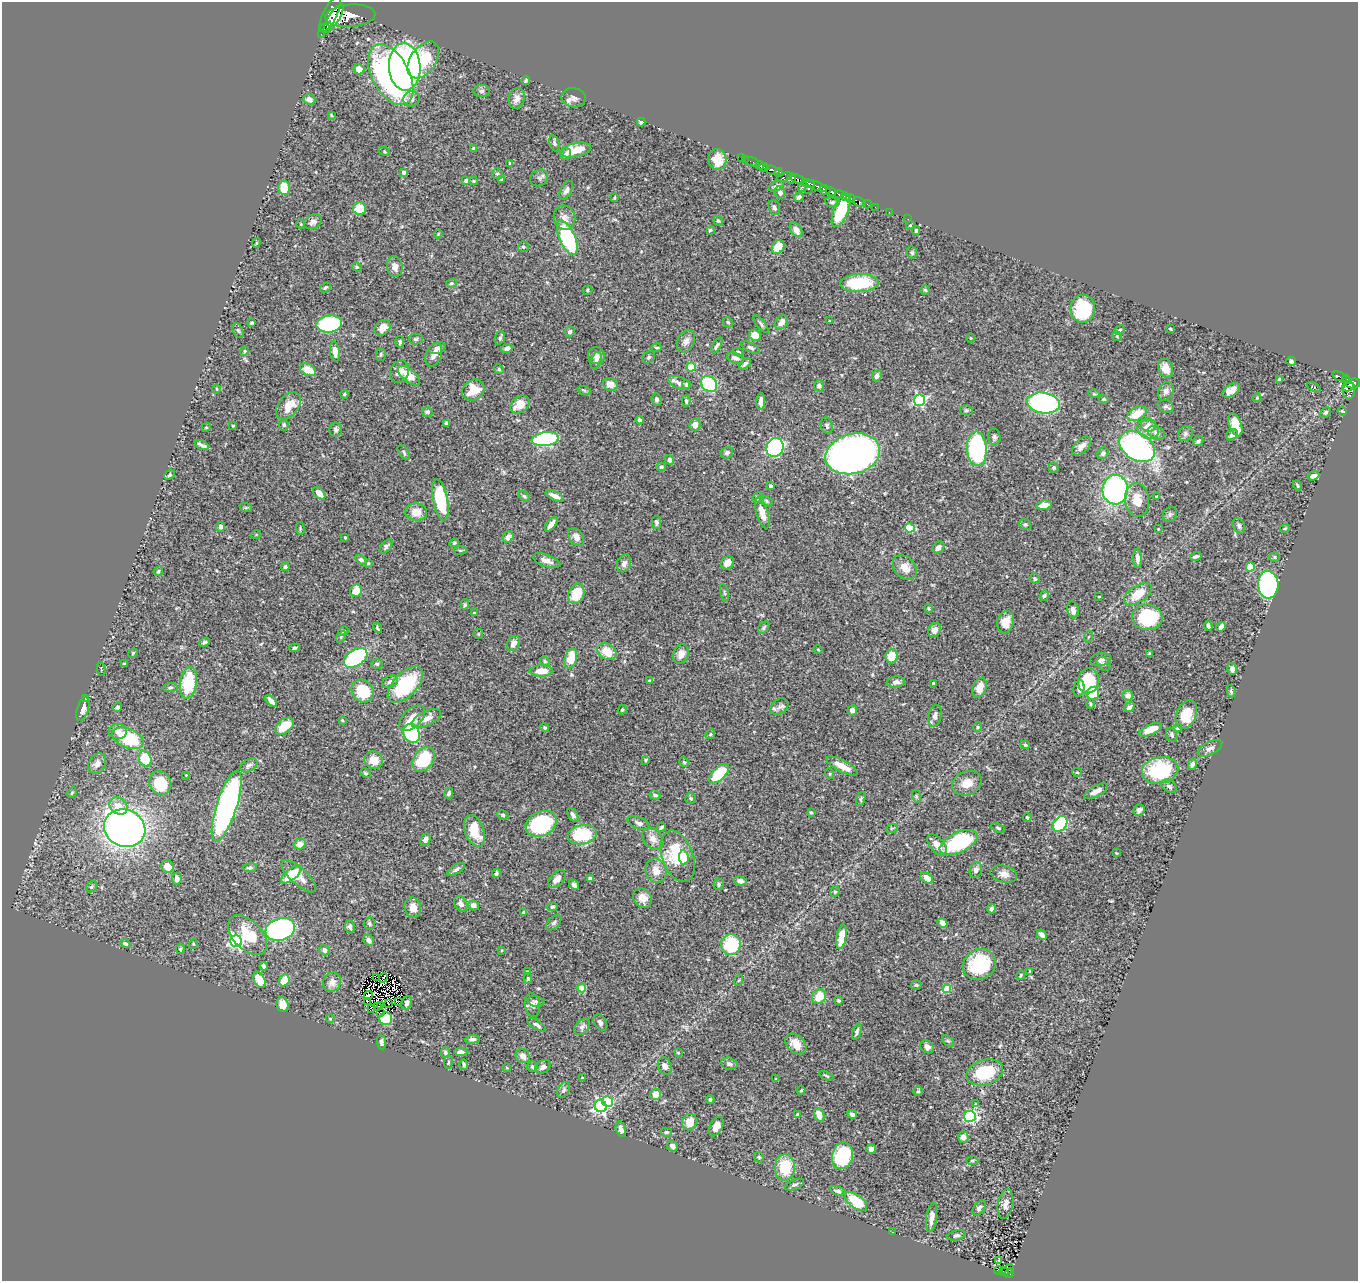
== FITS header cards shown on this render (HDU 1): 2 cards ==
NAXIS1  =                 1356
NAXIS2  =                 1279

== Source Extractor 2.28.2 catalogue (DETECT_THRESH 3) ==
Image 1356 x 1279 px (HDU 1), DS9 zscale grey, 1 PNG px = 1 image px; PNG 1360 x 1283 px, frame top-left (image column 1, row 1279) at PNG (2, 2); each listed source drawn as its Kron ellipse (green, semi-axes under 4 px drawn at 4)
Background 0.498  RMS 0.02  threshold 0.061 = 3 sigma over >= 5 px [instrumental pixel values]
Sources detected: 509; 4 with non-positive FLUX_AUTO (blend fragments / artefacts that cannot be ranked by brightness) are neither listed nor drawn; of the other 505, the 500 brightest by FLUX_AUTO listed and drawn (5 fainter detections omitted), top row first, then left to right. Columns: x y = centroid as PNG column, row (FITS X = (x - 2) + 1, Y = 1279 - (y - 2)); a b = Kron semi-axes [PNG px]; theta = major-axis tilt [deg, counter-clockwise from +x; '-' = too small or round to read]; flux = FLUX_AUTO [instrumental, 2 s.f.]
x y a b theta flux
330 14 19 7 64 4000
350 16 25 11 4 3700
334 19 17 5 58 3000
325 28 6 2 -18 9800
321 34 2 2 - 12
423 60 20 12 55 64
405 67 24 16 -86 570
359 69 5 5 - 13
391 75 33 18 -62 290
526 81 4 3 - 1.7
482 91 8 6 1 3.6
517 98 10 8 74 7.4
574 98 12 9 -12 6.7
411 99 8 7 - 5.6
309 100 6 5 - 6.9
331 115 3 3 - 1.4
641 122 4 3 - 2.1
554 143 8 5 -76 2.7
473 149 4 3 - 3
576 150 15 7 12 24
384 151 6 4 -32 1.7
566 154 6 5 - 3.2
741 158 2 2 - 10
745 159 2 2 - 6.7
717 160 10 9 - 18
752 162 7 2 -19 21
510 163 3 2 - 1
760 165 4 3 - 210
764 167 5 3 - 580
773 170 7 3 -17 430
404 172 4 3 - 4.6
779 172 4 3 - 240
497 174 5 5 - 2.2
784 177 8 4 22 250
539 178 9 8 - 4
791 178 5 4 - 200
502 179 4 3 - 1.5
798 179 7 3 -17 170
466 181 4 4 - 6.4
474 181 4 4 - 1.4
808 183 7 4 -15 230
776 186 8 5 26 3.9
816 186 11 3 -21 230
284 188 7 5 -87 25
801 188 2 2 - 63
808 189 3 2 - 2.2
566 190 10 5 59 4.8
825 190 5 4 - 840
831 191 5 3 - 370
780 193 6 5 - 3.7
839 195 4 3 - 360
799 197 5 4 - 3.6
845 197 4 3 - 300
614 198 4 2 - 1.4
850 198 5 3 - 510
832 202 7 5 -9 2.6
859 202 6 3 -26 110
867 204 4 2 - 39
875 207 2 2 - 11
359 208 6 6 - 33
774 208 8 5 -71 4.1
841 210 18 7 68 58
889 212 2 2 - 4.3
564 218 12 10 -73 9.9
908 219 2 2 - 5.4
718 221 5 4 - 1.8
313 222 9 7 30 5.3
301 224 4 4 - 1.2
910 225 4 4 - 1.3
710 230 4 4 - 1.5
796 230 8 5 -55 10
916 230 4 3 - 1.6
438 234 4 3 - 1.1
567 238 18 7 -66 140
256 243 5 3 - 1.5
523 247 5 5 - 2.3
778 247 7 6 - 23
912 253 6 5 - 2.7
357 267 5 4 - 1.8
395 267 10 7 -80 10
451 283 5 4 - 2
859 283 19 9 2 72
325 287 6 4 39 2.1
587 290 5 4 - 1.9
925 290 5 4 - 2
1083 309 14 12 90 87
830 321 3 3 - 1.3
728 322 6 4 -45 1.6
782 322 8 5 57 7
251 323 3 3 - 2
329 324 13 8 7 170
761 324 11 3 -53 2.8
383 328 9 7 40 13
1171 329 4 3 - 1.8
238 330 7 5 -62 2.4
1119 330 5 3 - 1.8
570 332 5 5 - 3.2
755 335 6 5 - 17
1117 336 5 5 - 1.6
500 338 7 5 69 2.4
971 338 4 3 - 1
416 339 7 5 1 2.6
686 341 12 8 63 7.5
400 342 6 4 -82 2.1
717 345 8 3 60 3.1
437 348 8 5 21 6.4
507 348 5 4 - 6.1
657 348 5 4 - 2
751 348 10 4 -30 3.3
245 351 5 4 - 2.4
335 351 10 5 -82 11
738 352 5 4 - 2
381 354 6 5 - 2
434 355 12 7 70 9.9
596 356 8 8 - 5.4
649 357 7 5 34 2.5
735 358 9 5 -17 5.3
596 360 9 5 71 3.8
1291 361 5 4 - 3.5
745 364 7 4 43 3.8
691 367 4 4 - 42
1166 368 9 7 -73 13
499 369 5 4 - 1.8
308 370 9 5 -28 17
400 372 11 9 64 8.3
409 376 13 6 -39 24
877 376 6 4 66 5.2
1340 377 8 3 -23 70
1280 379 3 3 - 2.7
1346 379 5 4 - 76
679 383 11 6 -21 6.1
610 384 7 6 - 11
709 384 9 7 -40 88
1353 384 7 5 12 390
686 385 4 4 - 2.6
819 386 5 5 - 4
1314 387 7 4 -27 1.8
1348 387 6 3 11 220
217 389 5 3 - 1.1
473 390 12 10 33 30
584 390 7 4 -19 1.8
1231 390 10 6 34 12
1166 391 10 7 64 6.6
1349 391 9 6 83 260
344 394 4 3 - 1.8
1094 394 6 3 -18 1.5
1257 398 4 4 - 1.3
1104 399 5 3 - 1.5
657 400 6 5 - 3.3
919 400 6 5 - 180
686 401 5 4 - 3
761 401 8 4 89 6.5
1043 403 16 10 -9 270
520 404 10 8 37 21
289 406 15 10 50 23
1166 406 8 6 -24 3.3
966 410 6 5 - 2.5
1342 411 5 3 - 1.3
427 412 5 5 - 3.9
1326 412 6 4 46 2.8
1137 414 10 6 28 25
640 420 4 3 - 5.1
446 423 4 3 - 2.5
284 425 5 4 - 3
695 425 6 5 - 8.5
1148 425 7 6 - 8
1235 425 12 6 -70 24
233 426 3 2 - 1.5
827 426 8 5 -75 3
206 427 4 3 - 1.4
336 429 7 6 - 3.5
1148 429 11 9 -26 14
1156 433 9 6 -26 4.9
1185 434 8 7 - 3.7
1232 435 6 5 - 5
994 437 8 6 -85 3.2
545 439 13 7 7 160
1198 441 5 4 - 3.3
202 445 8 3 -26 4.7
1082 446 12 6 45 9
1137 446 19 13 -34 380
775 447 9 8 - 230
977 449 17 10 -86 150
404 452 8 4 -55 2.5
727 453 6 5 - 3
1103 453 6 5 - 3.7
853 454 28 20 14 720
669 460 5 4 - 5.9
661 467 5 4 - 2.3
1054 468 5 5 - 2.1
170 475 6 4 41 2.6
1314 476 6 4 20 5.2
1297 485 5 4 - 2.1
770 486 4 4 - 2.2
1115 490 15 12 89 240
319 493 7 5 -49 9.3
524 496 7 4 -41 2.1
555 496 10 4 -27 9.2
1157 497 4 3 - 3.3
758 498 5 5 - 3.9
440 500 21 7 -80 78
1137 500 17 12 -84 20
767 501 7 4 -29 2.4
1044 505 7 4 8 16
246 508 6 4 -18 1.7
416 512 11 8 -3 14
762 513 16 6 -73 15
1170 514 8 6 55 3
657 522 7 4 -83 2.9
551 524 8 4 51 9.5
1025 524 6 5 - 2.6
1239 526 8 5 -63 4.1
220 527 5 4 - 5.5
910 528 5 4 - 51
1285 528 5 3 - 1.7
300 529 6 2 -85 1.4
1158 529 2 2 - 0.78
256 535 5 3 - 1.1
345 537 4 3 - 1.1
508 537 6 5 - 6.2
576 537 10 7 -55 7.7
454 543 5 3 - 2
386 547 8 4 51 3.4
938 547 7 5 43 6
460 550 6 3 7 1.7
1196 556 6 3 15 3.1
1275 557 5 5 - 2
1137 558 9 4 -87 6.1
361 560 6 4 -31 3.3
547 561 14 6 -20 8.8
368 563 4 4 - 1.7
624 563 9 7 67 5.9
727 563 7 6 - 12
285 567 4 4 - 2.2
905 567 14 10 -49 15
1250 567 4 4 - 44
158 571 5 3 - 1.8
1035 579 5 4 - 2.6
1268 585 14 10 -86 290
356 591 6 6 - 17
724 593 8 3 -76 2
576 594 10 7 67 37
1138 594 16 8 32 25
1044 596 5 4 - 2.2
1099 596 3 2 - 1
465 605 5 4 - 2
929 608 4 3 - 1.5
1073 610 8 5 -81 6.7
475 613 4 3 - 1.9
1147 617 15 13 -6 100
1006 622 11 8 74 18
1208 626 5 3 - 3.9
1221 627 5 4 - 7
378 628 5 3 - 2.1
764 628 7 5 52 2.8
935 630 7 6 - 7.9
343 631 5 4 - 1.9
478 634 5 5 - 1.5
341 637 6 4 57 1.9
1088 637 5 3 - 1.3
205 642 5 4 - 3
513 643 8 6 60 7.7
294 648 5 4 - 2.2
818 650 4 3 - 1.1
607 652 10 7 -32 26
133 653 5 4 - 1.6
681 654 10 7 69 11
1149 654 3 3 - 1.4
892 656 7 6 - 24
355 658 13 8 33 140
571 659 10 6 74 39
1101 660 11 6 9 4.8
545 661 5 4 - 1.8
124 664 4 3 - 1.7
377 664 6 5 - 1.9
1103 664 8 5 -44 3.8
101 669 6 2 -80 0.96
1232 669 6 4 -78 5.2
541 671 12 5 2 16
649 681 3 3 - 2
1088 681 12 10 82 58
390 682 8 5 27 4.5
896 682 9 5 6 5.8
188 683 16 8 82 66
933 683 3 3 - 2.8
405 685 22 11 47 83
170 688 7 4 6 2.6
980 688 10 7 69 16
1079 688 8 5 78 5
362 691 12 10 -52 52
1231 691 6 4 -80 2
1093 693 6 6 - 46
1128 696 5 5 - 6.8
86 699 3 2 - 1
271 701 7 4 -46 7.6
1090 704 5 3 - 1.5
117 707 5 4 - 3.8
779 707 10 7 34 5.8
1129 707 6 3 37 3
83 709 12 5 73 9.3
622 710 5 4 - 1.9
852 710 5 5 - 6
1186 714 15 10 68 33
935 716 11 6 79 6.8
412 718 15 9 43 19
426 718 16 7 26 12
342 720 4 3 - 1.2
284 726 11 6 38 33
977 727 5 4 - 1.9
545 728 4 4 - 1.9
1178 728 4 3 - 2.3
1150 730 12 5 24 18
118 731 9 7 -6 9.1
412 733 10 8 -62 120
710 734 5 4 - 1.8
1172 735 7 5 -65 2.4
128 738 16 9 -22 81
1025 745 4 4 - 1.7
1210 748 13 6 28 5.5
145 759 8 6 -67 53
424 759 14 9 51 69
374 760 9 8 - 16
646 760 4 3 - 1.6
684 762 5 3 - 1.6
97 763 11 8 62 7.9
1192 764 6 4 76 5.6
249 765 9 6 32 4.1
842 766 17 5 -27 15
1160 770 18 13 12 94
1077 772 5 4 - 1.5
365 773 6 4 -28 1.9
719 774 12 6 44 58
830 774 5 3 - 1.4
186 775 2 2 - 0.85
160 783 12 10 -61 44
967 783 15 12 20 17
1169 786 9 5 -33 3.5
1096 791 13 5 27 9.4
72 793 5 4 - 2
449 793 5 4 - 2.9
655 795 5 4 - 3.2
916 796 6 4 -72 1.6
691 798 5 5 - 2.6
861 799 7 4 72 2.3
118 806 10 7 -43 17
227 806 37 10 72 440
1139 810 6 5 - 4.8
811 812 3 2 - 1.4
503 815 6 4 -18 2.3
573 815 8 4 -59 4
1027 817 4 3 - 2
639 823 12 6 -22 5
541 824 16 12 25 120
1060 824 8 6 53 95
661 827 5 3 - 2
125 828 21 18 -24 800
892 828 6 3 19 1.7
998 828 7 4 -22 2.4
474 831 16 9 -71 33
582 835 15 9 10 63
425 839 6 4 60 6.5
653 839 12 9 -52 11
958 843 20 10 25 100
300 844 6 5 - 8.7
937 845 13 7 -49 14
1116 853 3 3 - 1.3
678 856 27 15 -69 63
684 857 7 5 -84 25
167 866 6 6 - 12
250 868 7 4 7 2.5
456 869 10 4 31 4
976 870 8 6 69 5.5
656 871 12 10 -74 13
496 873 4 3 - 2.9
1004 874 13 8 -15 8.9
291 875 12 5 40 39
299 876 22 8 -42 14
927 878 7 5 -32 14
177 879 6 5 - 4.5
557 879 10 6 47 9.1
590 879 4 4 - 3.4
740 881 6 4 -7 5.6
719 884 5 5 - 2.7
574 885 6 4 -43 3.5
92 887 6 5 - 2.3
835 892 5 4 - 1.8
643 898 10 8 -48 12
461 904 8 6 -60 6.1
473 905 5 5 - 6.4
552 907 5 4 - 2.4
413 908 10 8 -77 13
992 909 5 4 - 4.2
523 912 3 3 - 2
369 923 6 6 - 2.6
554 923 9 5 45 3.4
942 923 5 4 - 5
350 927 6 5 - 3.6
280 929 15 11 17 260
247 935 24 14 -46 39
1042 935 6 4 -44 4.6
841 937 12 5 80 28
369 940 6 5 - 6.4
236 941 6 5 - 240
125 944 5 4 - 3.1
193 944 5 3 - 1.1
731 945 10 10 - 65
180 949 5 4 - 1.8
324 950 5 5 - 5.7
502 950 3 2 - 0.96
979 964 17 14 32 69
264 966 4 3 - 3
1030 971 3 2 - 0.94
527 972 4 3 - 1.6
1021 975 4 3 - 1.5
376 978 4 2 - 1.3
383 978 5 2 - 1.1
528 978 5 4 - 1.9
259 980 8 5 -61 23
284 980 6 5 - 36
739 980 5 3 - 1.3
332 982 10 8 60 8.8
916 985 5 4 - 1.9
582 988 4 4 - 36
947 988 4 4 - 42
368 995 5 4 - 0.33
819 997 7 6 - 25
368 1001 3 2 - 1.2
398 1001 3 2 - 0.73
536 1001 8 5 -13 3.3
838 1001 3 3 - 1.8
407 1003 7 5 66 4.3
282 1004 7 6 - 12
388 1004 2 2 - 0.87
381 1005 3 2 - 0.99
533 1005 12 7 -82 6
378 1007 4 2 - 1.9
371 1008 3 2 - 1.3
381 1012 2 2 - 0.72
330 1019 4 3 - 0.99
386 1019 6 6 - 58
600 1023 9 6 -57 4.5
537 1025 11 4 -33 4.5
582 1027 9 6 49 4.7
857 1032 8 4 72 3.4
472 1039 7 4 1 3.8
948 1041 7 4 -44 2.1
381 1042 7 4 -84 4.4
796 1044 12 8 -44 15
927 1047 7 6 - 5.5
445 1052 5 4 - 3.2
461 1052 6 4 -4 4.7
678 1053 4 4 - 1.2
523 1056 7 6 - 9.5
448 1062 7 3 81 1.7
464 1064 5 3 - 2.4
729 1064 8 6 -14 4.6
532 1066 5 5 - 2.3
665 1066 9 6 -65 7
543 1067 8 6 33 5.1
507 1068 4 4 - 1.3
985 1072 19 12 17 64
826 1076 7 3 -24 2
582 1077 3 2 - 1.1
775 1079 4 3 - 0.97
564 1090 8 5 60 3.8
801 1090 4 3 - 1.7
918 1091 5 4 - 1.9
656 1094 5 5 - 17
710 1100 4 3 - 2
607 1101 5 5 - 61
976 1103 3 2 - 1.1
601 1106 6 6 - 230
852 1114 5 4 - 4.1
797 1115 4 3 - 4
819 1115 7 5 -70 15
970 1116 6 5 - 150
689 1122 8 7 - 17
716 1127 10 6 63 12
621 1129 8 5 -74 6
666 1132 6 4 -10 2.2
963 1137 5 5 - 8.5
672 1146 6 5 - 5.8
871 1149 5 4 - 6.7
842 1156 13 10 75 86
759 1157 5 4 - 1.7
972 1161 6 4 -2 2.1
785 1167 13 10 90 46
795 1185 10 4 23 2.9
837 1191 7 4 -19 4.1
856 1201 13 6 -38 52
1006 1204 15 7 80 8.4
979 1208 8 5 51 4.4
932 1217 15 5 82 11
892 1232 3 2 - 2.5
956 1235 9 5 13 3.1
999 1260 4 3 - 3.1
998 1270 4 3 - 16
1008 1270 7 2 29 32
1004 1272 4 3 - 35
1009 1273 5 4 - 67
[5 fainter detections neither listed nor drawn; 4 non-positive-flux detections neither listed nor drawn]